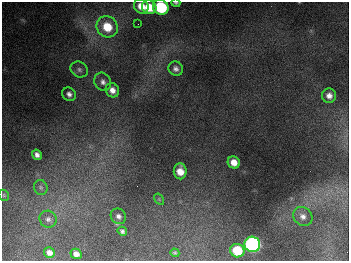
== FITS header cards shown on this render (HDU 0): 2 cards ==
NAXIS1  =                  347
NAXIS2  =                  259

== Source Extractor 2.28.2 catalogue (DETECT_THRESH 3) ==
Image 347 x 259 px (HDU 0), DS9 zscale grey, 1 PNG px = 1 image px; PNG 351 x 263 px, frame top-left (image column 1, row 259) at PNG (2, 2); each listed source drawn as its Kron ellipse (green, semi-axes under 4 px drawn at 4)
Background 676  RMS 50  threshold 149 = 3 sigma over >= 5 px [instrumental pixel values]
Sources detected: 27; all 27 listed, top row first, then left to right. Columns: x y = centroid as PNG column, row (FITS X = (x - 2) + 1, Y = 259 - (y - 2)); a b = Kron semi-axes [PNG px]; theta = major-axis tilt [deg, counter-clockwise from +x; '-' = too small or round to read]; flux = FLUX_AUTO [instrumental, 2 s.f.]
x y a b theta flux
176 3 4 3 - 4.9e+03
141 6 8 7 - 4.5e+04
149 7 7 6 - 6.8e+04
161 7 8 7 - 2.6e+05
138 24 2 2 - 2.2e+03
107 27 11 10 - 9.4e+04
176 69 7 7 - 1.4e+04
79 70 9 7 -33 1.3e+04
103 82 9 8 - 1.6e+04
112 90 7 6 - 2.3e+04
69 94 7 6 - 1.3e+04
329 96 7 7 - 2.0e+04
37 155 6 4 -59 1.5e+04
234 162 6 5 - 3.6e+04
180 171 8 6 -89 4.3e+04
41 187 8 6 -69 9.9e+03
4 195 6 5 - 3.8e+03
159 199 6 4 -57 4.1e+03
118 216 8 7 - 1.4e+04
303 216 10 9 - 2.0e+04
48 219 9 8 - 1.4e+04
122 231 5 4 - 8.1e+03
252 244 8 7 - 1.1e+06
237 251 7 6 - 1.2e+05
49 253 5 5 - 1.7e+04
175 253 4 4 - 5.4e+03
76 254 6 5 - 1.8e+04
At the frame edge (FLAGS 8, measured only in part): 2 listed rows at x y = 176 3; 161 7